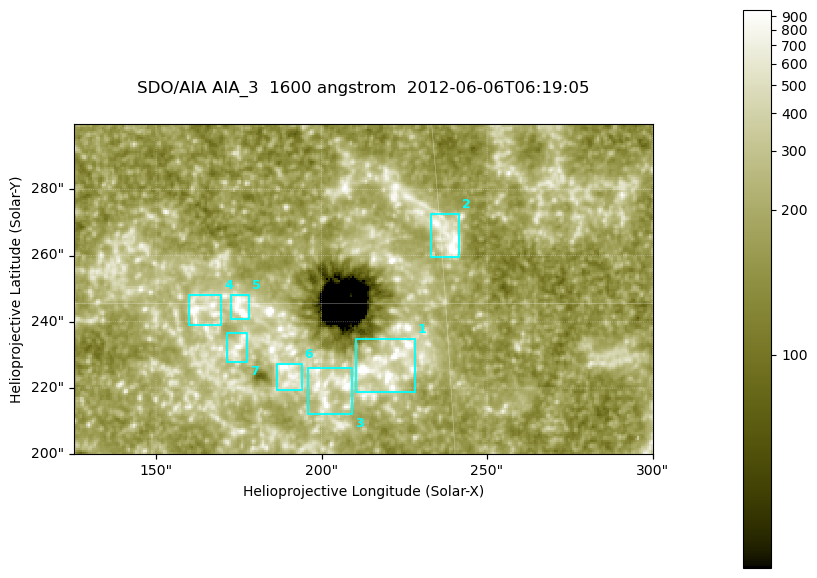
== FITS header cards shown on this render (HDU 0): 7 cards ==
TELESCOP= 'SDO/AIA '
INSTRUME= 'AIA_3   '
WAVELNTH=                 1600
WAVEUNIT= 'angstrom'
DATE-OBS= '2012-06-06T06:19:05.12'
CTYPE1  = 'HPLN-TAN'
CTYPE2  = 'HPLT-TAN'

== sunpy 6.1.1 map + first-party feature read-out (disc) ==
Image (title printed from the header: SDO/AIA AIA_3  1600 angstrom  2012-06-06T06:19:05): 287 x 164 px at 0.609 arcsec/px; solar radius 946 arcsec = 1552 px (partial field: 0.6% of the solar disc is inside the frame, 100% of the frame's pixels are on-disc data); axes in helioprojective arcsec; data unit not stated in the header (colour bar unlabelled)
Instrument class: DISC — disc imager (sunpy class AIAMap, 1600 A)
Bright regions (active regions / flare kernels): reference = the on-disc median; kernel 3 px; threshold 5 sigma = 341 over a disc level ~184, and >= 1.15x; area >= 47 px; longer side >= 3 px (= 1.8 arcsec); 7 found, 7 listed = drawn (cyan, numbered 1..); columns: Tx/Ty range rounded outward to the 2 arcsec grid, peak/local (2 s.f.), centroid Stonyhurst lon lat
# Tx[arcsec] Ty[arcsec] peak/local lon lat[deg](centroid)
1 210..228 218..236 9.6 +14 +14
2 232..242 258..274 7.4 +15 +16
3 196..210 212..226 5.6 +13 +13
4 160..170 238..248 5.2 +10 +15
5 172..178 240..248 7.4 +11 +15
6 186..194 218..228 6.1 +12 +14
7 170..178 228..238 4.4 +11 +14